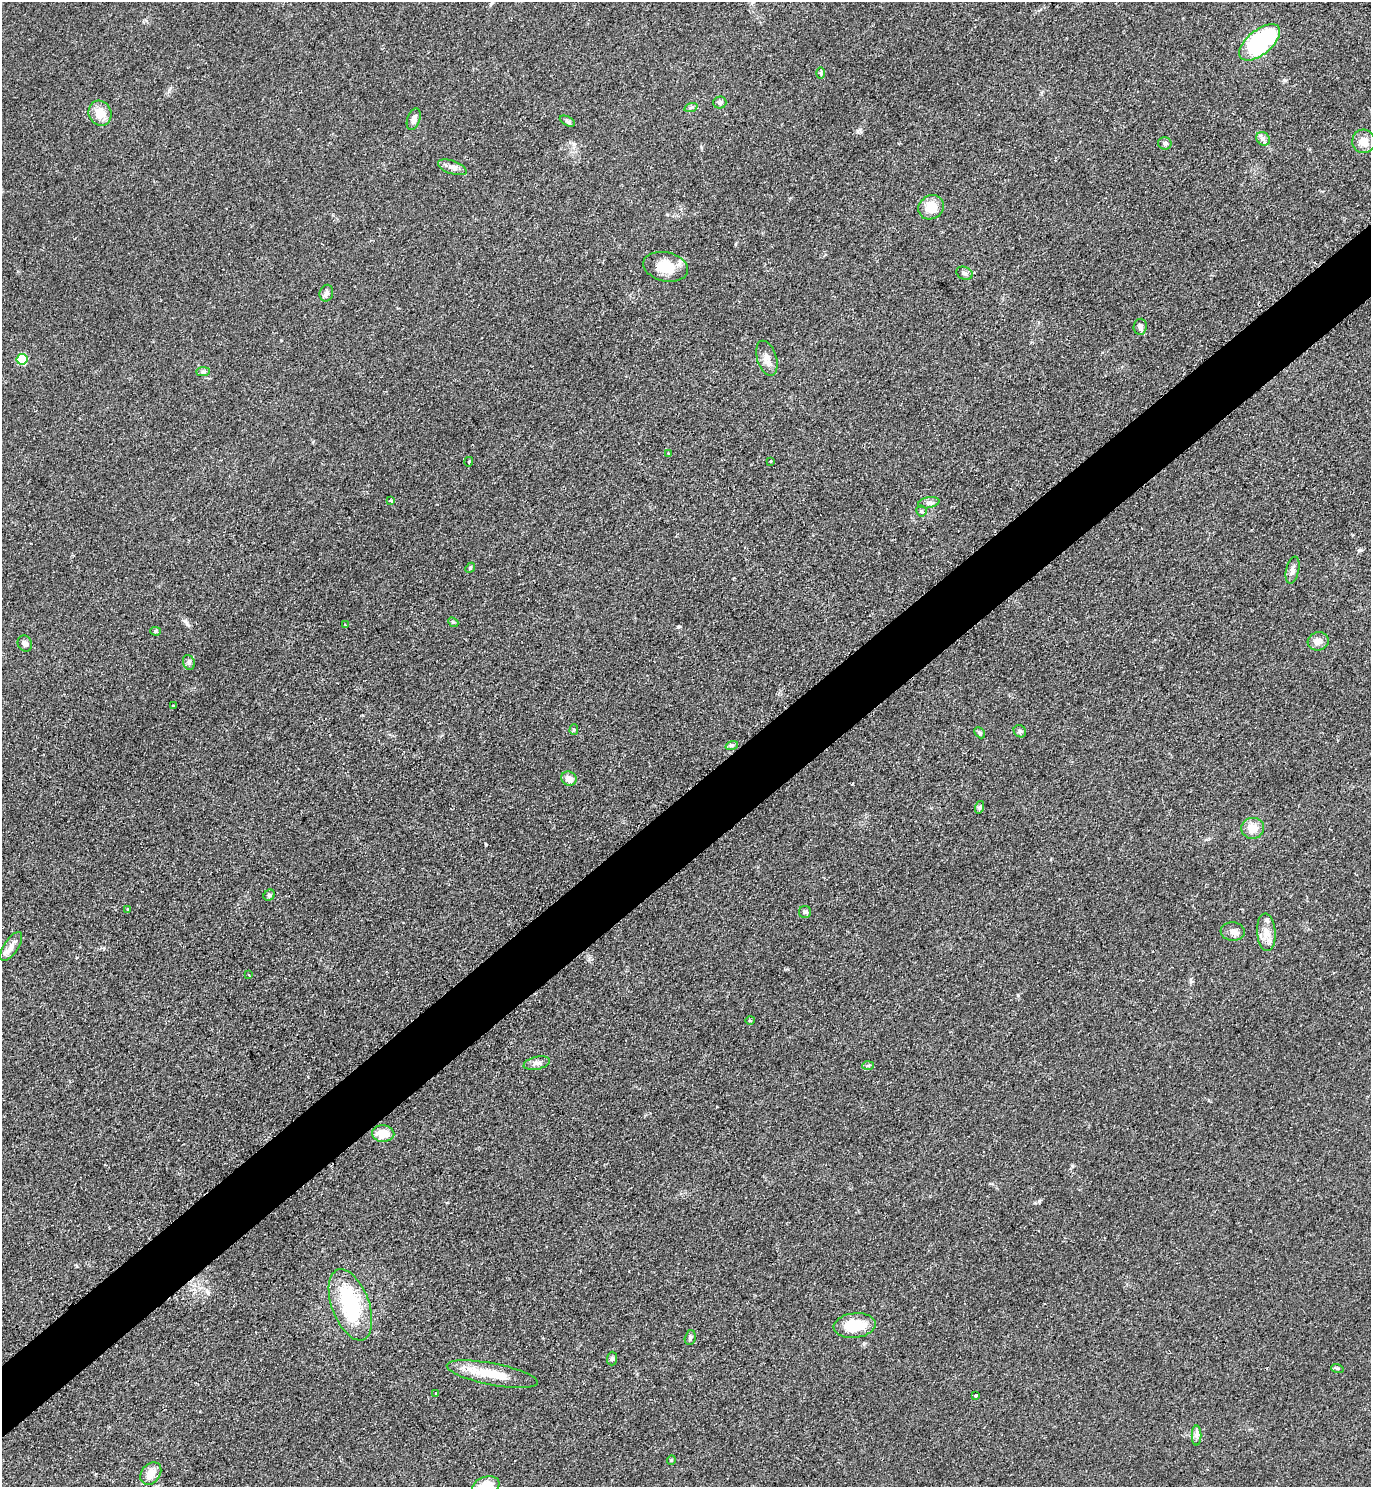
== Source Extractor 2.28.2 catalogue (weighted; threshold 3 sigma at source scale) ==
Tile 7 of 4 x 4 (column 3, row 2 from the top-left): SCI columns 3052-4420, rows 2976-4460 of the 5958 x 5961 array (HDU 1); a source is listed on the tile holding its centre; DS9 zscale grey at full resolution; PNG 1373 x 1489 px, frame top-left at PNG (2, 2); each listed source drawn as its Kron ellipse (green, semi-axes under 4 px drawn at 4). Shown black and unused: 5% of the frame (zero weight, under 2 of 3 exposures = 1% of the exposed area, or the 3 px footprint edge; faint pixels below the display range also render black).
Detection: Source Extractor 2.28.2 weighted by HDU 2 'WHT'; one run over the whole footprint, this tile lists its part. Background 0.0796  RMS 0.0079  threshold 0.0355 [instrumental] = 3 sigma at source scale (4.5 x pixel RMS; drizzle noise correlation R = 1.50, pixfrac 1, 0.05/0.05 arcsec/px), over >= 5 px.
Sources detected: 66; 1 inside a brighter object's white glare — neither listed nor drawn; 1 inside a brighter listed object's ellipse — not listed separately; the other 64 listed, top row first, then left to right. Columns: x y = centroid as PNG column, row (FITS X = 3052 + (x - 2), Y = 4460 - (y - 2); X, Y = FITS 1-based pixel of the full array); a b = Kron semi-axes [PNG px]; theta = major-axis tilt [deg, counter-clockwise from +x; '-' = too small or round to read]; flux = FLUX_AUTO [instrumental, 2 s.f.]
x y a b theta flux
1259 42 24 12 40 120
821 73 6 4 -90 1.2
720 102 6 6 - 1.9
691 107 7 4 19 1.2
100 113 13 11 -63 12
414 119 11 6 72 4.1
567 121 8 4 -27 1.5
1263 139 7 6 - 2.6
1364 141 12 11 - 8.8
1165 143 6 6 - 2.4
452 167 15 6 -20 4.1
931 207 13 11 34 15
666 267 23 14 -13 18
964 273 8 6 -21 2.2
326 293 8 6 76 2.8
1140 327 8 6 84 2.8
767 358 18 9 -72 6.8
22 359 5 5 - 35
203 372 7 4 1 1.5
669 454 3 3 - 1.7
770 461 3 3 - 0.97
469 462 5 3 - 0.85
391 501 3 3 - 0.85
929 503 10 5 11 2.5
921 511 5 5 - 1.1
470 568 6 4 47 0.98
1292 570 14 6 77 3.5
453 622 5 4 - 1.1
345 625 3 2 - 0.78
156 631 5 4 - 1.1
1318 641 10 9 - 5.5
25 644 8 7 - 2.9
189 662 7 5 -71 1.9
173 705 3 3 - 1.4
574 729 5 4 - 1.4
1020 731 7 5 -43 1.6
980 733 6 4 -47 1.2
732 745 6 4 18 1.5
569 779 8 7 - 5.5
980 807 6 4 72 1.4
1253 828 11 10 - 11
269 895 6 5 - 1.2
128 909 3 3 - 1.3
805 912 6 6 - 1.4
1233 931 12 9 -5 4.1
1266 932 19 9 -86 7.9
11 946 17 7 57 5.7
249 975 4 2 - 1.8
750 1020 4 4 - 0.89
537 1063 13 6 13 3.8
868 1065 6 4 3 1.2
383 1134 11 8 -3 12
350 1305 37 18 -70 63
855 1325 21 12 6 24
690 1337 7 5 76 2.1
612 1359 7 5 88 1.7
1337 1368 6 4 -18 1.2
492 1374 46 11 -11 25
436 1394 3 2 - 1.2
976 1395 3 3 - 1.8
1196 1436 10 5 -90 2.6
671 1460 5 4 - 0.91
151 1473 12 9 52 9.2
486 1486 14 9 21 16
Isophote crosses this tile's border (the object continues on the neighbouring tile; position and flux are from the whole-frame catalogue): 1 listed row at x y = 486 1486
Unlisted compact peaks at least as high as the median listed source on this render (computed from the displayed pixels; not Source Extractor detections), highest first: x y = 678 627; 187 624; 1039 1201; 1072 1166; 1018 995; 1284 80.